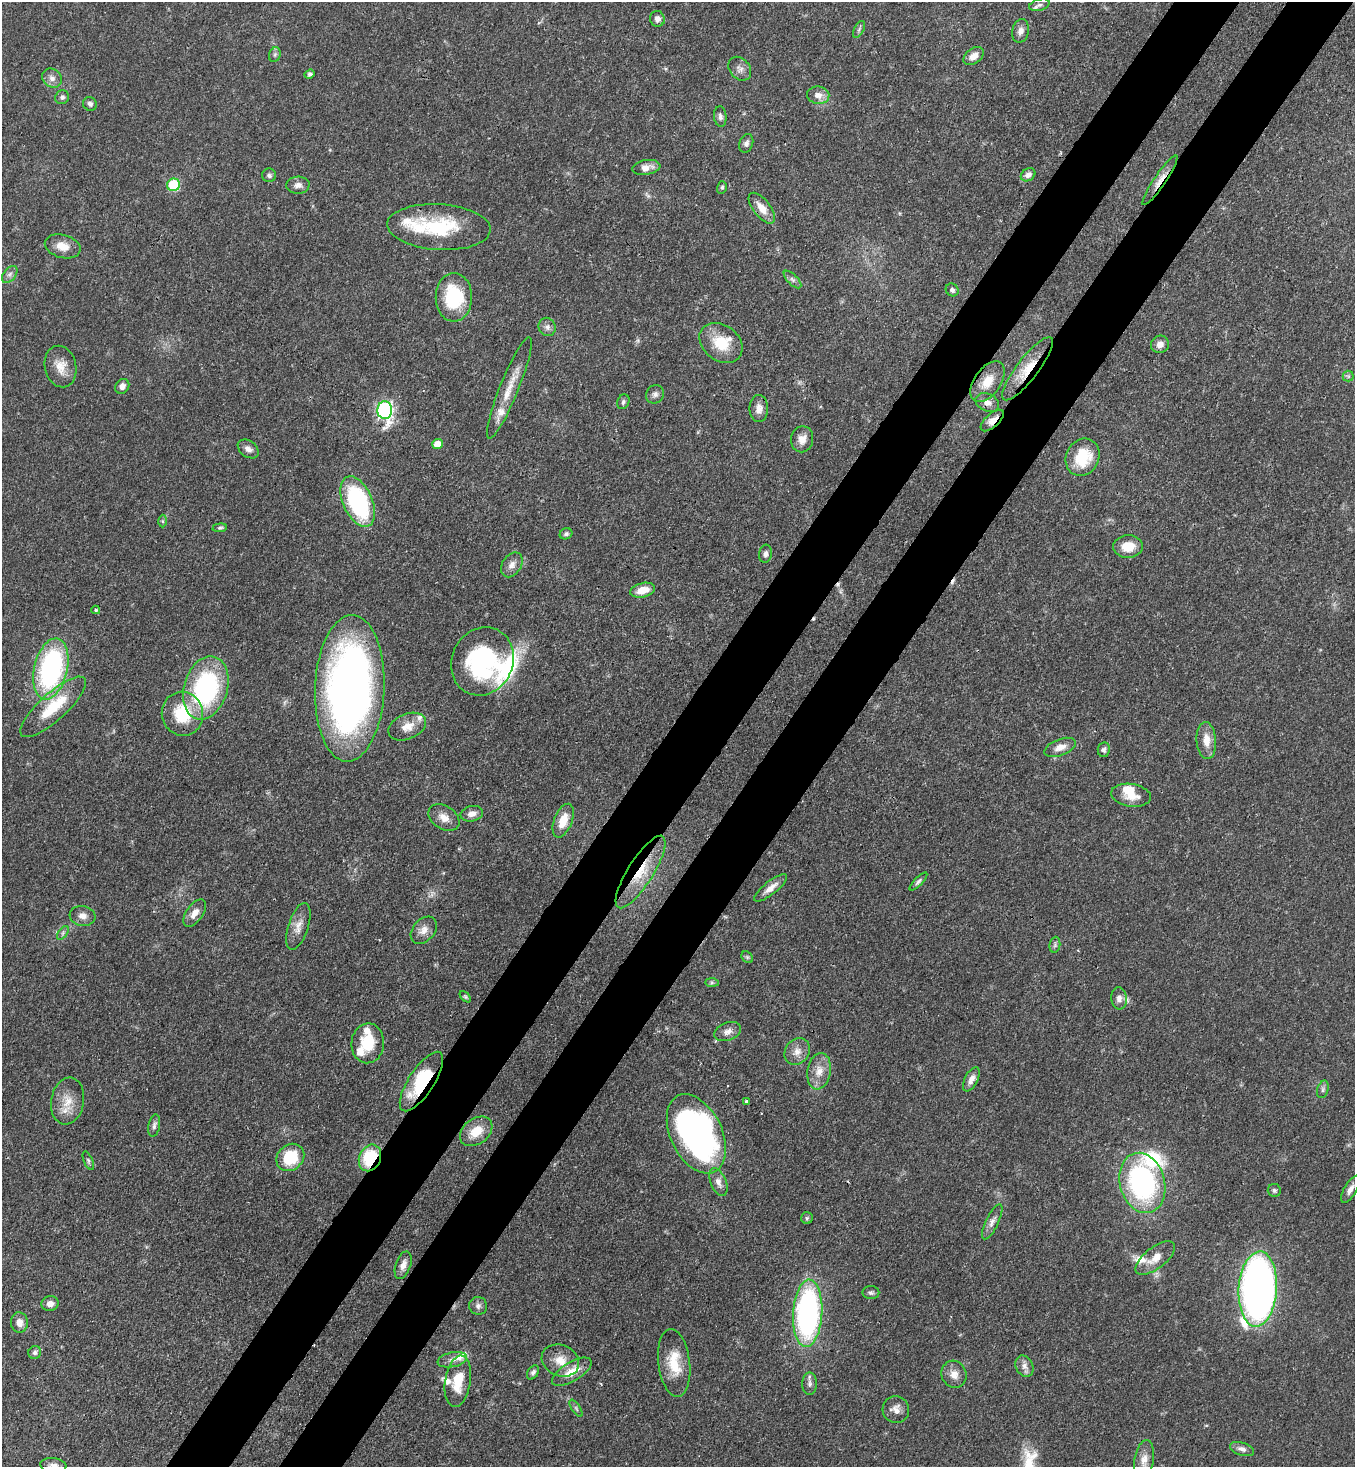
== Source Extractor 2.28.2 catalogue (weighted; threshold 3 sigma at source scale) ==
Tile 10 of 4 x 4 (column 2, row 3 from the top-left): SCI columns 1717-3069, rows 1526-2990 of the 6001 x 5979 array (HDU 1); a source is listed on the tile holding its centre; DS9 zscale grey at full resolution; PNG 1357 x 1469 px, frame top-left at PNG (2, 2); each listed source drawn as its Kron ellipse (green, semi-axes under 4 px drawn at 4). Shown black and unused: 10% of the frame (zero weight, under 3 of 4 exposures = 7% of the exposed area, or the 3 px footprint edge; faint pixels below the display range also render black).
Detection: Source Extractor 2.28.2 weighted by HDU 2 'WHT'; one run over the whole footprint, this tile lists its part. Background 0.0679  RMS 0.0035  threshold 0.0158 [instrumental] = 3 sigma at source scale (4.5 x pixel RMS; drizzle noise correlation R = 1.50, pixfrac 1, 0.05/0.05 arcsec/px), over >= 5 px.
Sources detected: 147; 1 inside a brighter object's white glare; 5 cosmic-ray / hot-pixel residue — neither listed nor drawn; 14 inside a brighter listed object's ellipse — not listed separately; the other 127 listed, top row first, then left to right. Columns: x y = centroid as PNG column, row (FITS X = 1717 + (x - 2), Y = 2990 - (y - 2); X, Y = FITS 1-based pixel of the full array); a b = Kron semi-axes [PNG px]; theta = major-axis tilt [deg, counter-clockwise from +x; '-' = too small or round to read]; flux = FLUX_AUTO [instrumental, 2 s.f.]
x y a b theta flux
1039 5 10 6 16 1.2
657 19 8 7 - 1.7
859 29 9 5 63 0.83
1021 31 12 8 77 1.9
275 55 7 5 70 0.87
974 56 11 7 36 2.8
740 69 13 10 -48 2.1
310 74 5 4 - 0.71
52 78 10 9 - 2
818 95 11 8 -7 2.8
62 97 7 6 - 1.1
90 104 7 6 - 1
720 116 10 6 -85 1.2
746 143 10 6 70 1.2
646 167 14 7 9 2.7
269 175 7 7 - 0.89
1028 175 8 6 34 1.8
1160 180 30 6 56 3.9
173 185 6 6 - 22
298 185 11 8 4 1.8
722 187 6 5 - 0.69
762 208 18 8 -52 4.1
439 227 52 23 -4 24
63 246 18 11 -16 4.5
10 274 10 6 52 1.3
792 279 11 5 -45 1.2
952 290 7 6 - 0.98
454 297 24 18 90 21
547 327 9 8 - 1.5
721 343 23 17 -37 10
1160 344 9 8 - 2.3
61 367 21 15 -76 5.3
1028 369 39 11 52 9.3
1348 376 5 5 - 0.72
988 382 23 13 55 6.2
122 386 8 6 50 1.9
509 388 54 9 68 8.1
655 394 9 8 - 1.4
623 402 7 6 - 0.83
987 402 12 8 -26 2.2
759 409 13 9 90 2.6
385 410 9 7 87 96
992 421 14 6 42 3.2
802 439 13 11 79 3
437 444 5 5 - 5.2
248 449 11 8 -36 2
1083 457 19 16 63 13
358 502 27 14 -66 46
162 521 6 4 -89 0.53
220 528 7 4 6 0.62
566 534 6 5 - 0.86
1128 546 15 11 4 6.1
765 554 9 6 82 1.3
512 565 13 9 56 2.4
643 590 12 7 13 4.8
96 610 4 3 - 0.5
482 661 35 30 65 50
51 669 31 16 77 68
206 688 32 22 73 52
350 688 73 34 88 230
53 707 42 13 42 15
182 714 22 20 -76 16
407 727 20 12 23 4.8
1206 741 18 9 -86 4.6
1060 747 16 8 21 3.3
1104 750 7 6 - 0.9
1131 795 20 11 -8 5.7
472 814 11 7 12 2.1
444 818 17 11 -34 3.6
563 821 18 9 69 6.3
641 872 42 12 58 13
918 881 12 4 45 0.9
771 888 20 6 38 3.1
195 913 16 8 55 3
83 916 13 10 -7 2.3
298 926 24 10 72 3.7
424 930 15 11 48 3
63 933 8 4 54 0.79
1055 945 8 5 82 0.89
747 957 6 5 - 0.66
712 983 7 4 0 0.59
465 997 7 4 -45 0.51
1119 998 11 8 -84 1.8
728 1032 14 9 21 2.4
368 1043 20 16 86 11
797 1051 14 11 53 3.1
819 1071 18 12 80 4.6
971 1079 13 6 62 2.1
421 1082 34 13 57 22
1323 1089 9 5 73 1
68 1101 23 16 79 6.7
746 1101 3 3 - 1.4
154 1126 11 5 78 1.2
476 1131 18 12 37 6.8
696 1134 42 25 -64 130
290 1157 15 12 41 13
370 1158 14 10 66 17
88 1161 10 4 -67 0.74
718 1182 15 7 -67 2.2
1142 1183 30 22 -75 64
1350 1189 15 6 60 1.9
1274 1190 6 6 - 0.75
807 1218 6 6 - 0.6
992 1222 19 6 64 2.2
1155 1258 23 10 38 4.7
403 1265 14 7 71 2.6
1258 1289 37 19 86 250
871 1293 8 6 0 0.93
50 1304 9 7 7 2.1
478 1306 9 9 - 1.5
808 1313 34 14 87 94
19 1323 10 8 -84 2.7
35 1352 6 6 - 0.96
452 1360 15 7 11 2.2
560 1361 19 15 -24 5.6
674 1363 34 15 -83 11
1024 1366 11 8 -64 2
533 1372 8 5 57 1
572 1372 22 9 31 6.4
954 1374 14 12 -66 3.4
458 1381 26 12 81 9
810 1384 11 7 -90 1.5
576 1408 10 4 -57 0.68
896 1410 13 13 - 2.9
1242 1449 12 6 -18 1.5
1144 1460 20 9 80 3.3
53 1465 13 7 -6 2.1
Overlapping masked pixels (flux is a lower limit): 9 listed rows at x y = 1160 180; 762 208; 1028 369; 385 410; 992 421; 350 688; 641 872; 421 1082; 370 1158
Isophote crosses this tile's border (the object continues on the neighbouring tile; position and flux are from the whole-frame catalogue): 1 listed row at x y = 53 1465